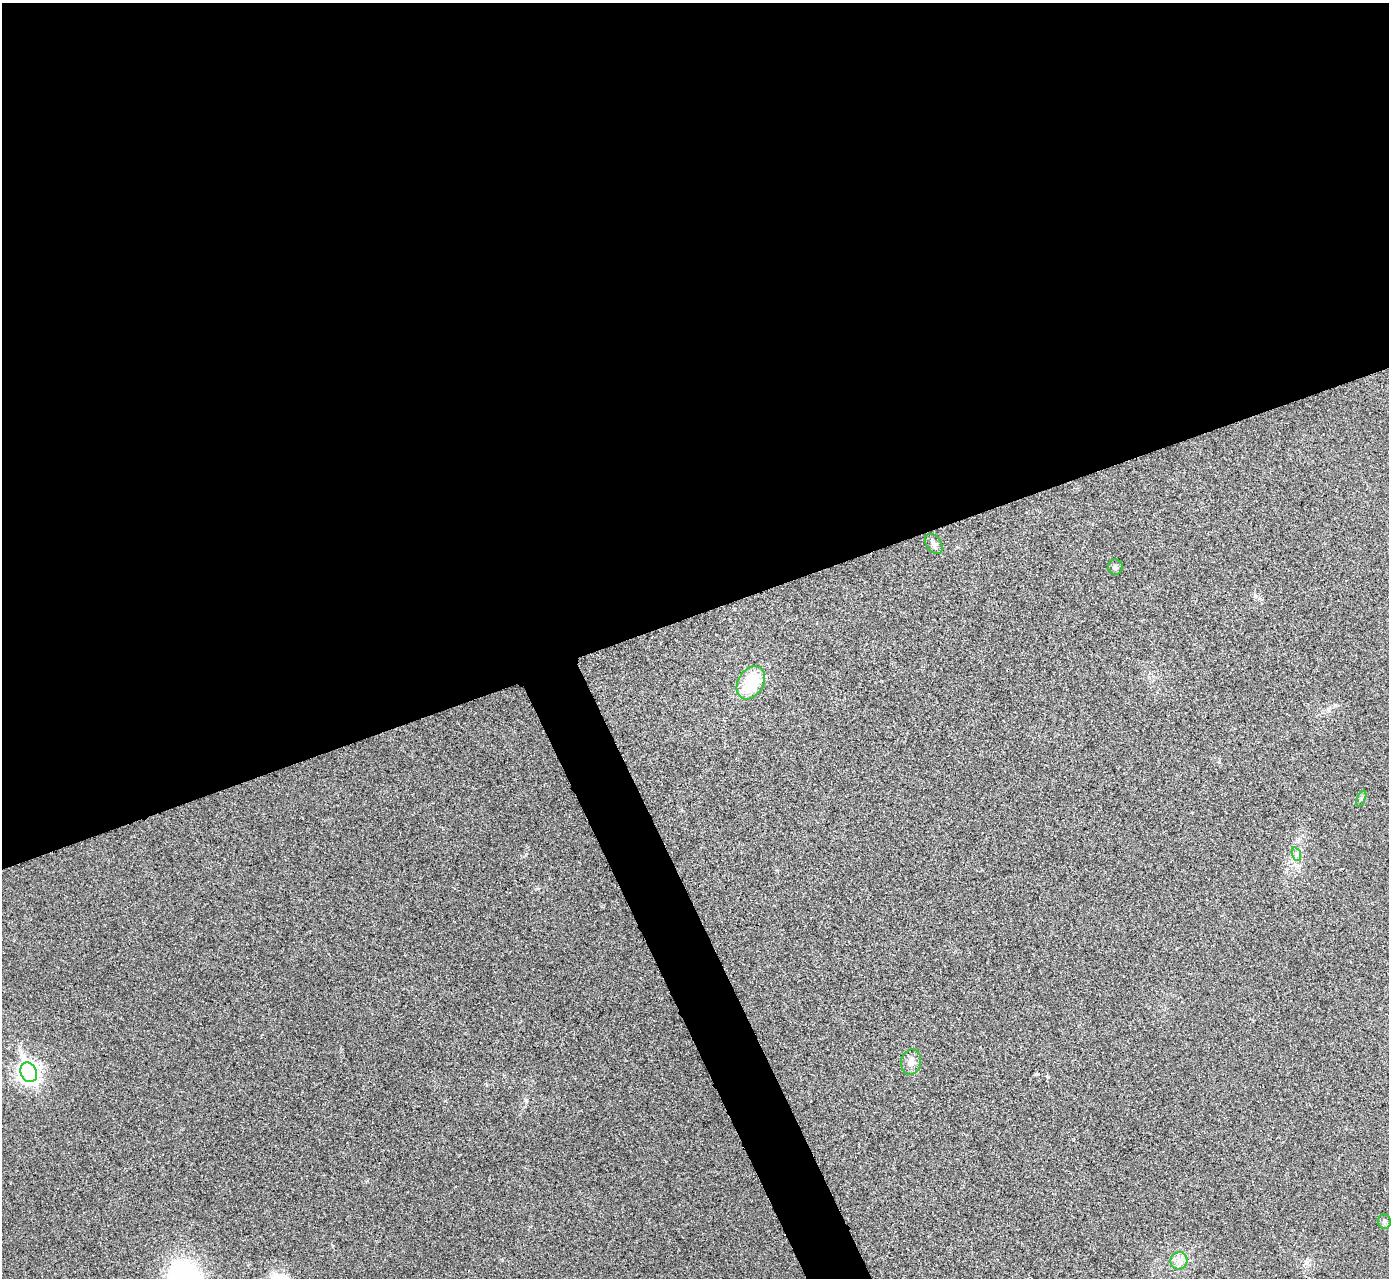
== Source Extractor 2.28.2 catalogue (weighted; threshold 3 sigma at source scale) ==
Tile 2 of 4 x 4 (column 2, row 1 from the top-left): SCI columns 1392-2778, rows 3984-5259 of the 5558 x 5547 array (HDU 1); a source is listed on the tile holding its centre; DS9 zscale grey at full resolution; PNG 1391 x 1280 px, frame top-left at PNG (2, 3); each listed source drawn as its Kron ellipse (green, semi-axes under 4 px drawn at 4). Shown black and unused: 50% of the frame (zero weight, under 3 of 4 exposures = <1% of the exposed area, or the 3 px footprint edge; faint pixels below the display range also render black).
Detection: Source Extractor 2.28.2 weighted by HDU 2 'WHT'; one run over the whole footprint, this tile lists its part. Background 0.0315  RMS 0.0061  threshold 0.0276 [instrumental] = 3 sigma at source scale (4.5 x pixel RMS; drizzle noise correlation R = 1.50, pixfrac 1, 0.05/0.05 arcsec/px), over >= 5 px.
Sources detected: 9; all 9 listed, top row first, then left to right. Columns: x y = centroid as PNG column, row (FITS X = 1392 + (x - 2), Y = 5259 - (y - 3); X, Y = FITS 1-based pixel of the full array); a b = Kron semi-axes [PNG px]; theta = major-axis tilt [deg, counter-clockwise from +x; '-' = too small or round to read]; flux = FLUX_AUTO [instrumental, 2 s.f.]
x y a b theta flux
934 544 11 7 -53 2.7
1115 567 7 7 - 1.6
751 683 18 12 58 29
1361 798 8 4 68 1.1
1296 854 7 4 -71 1.5
911 1062 12 10 81 4.4
29 1072 10 8 -66 310
1384 1221 7 6 - 1.4
1179 1261 9 8 - 3.7